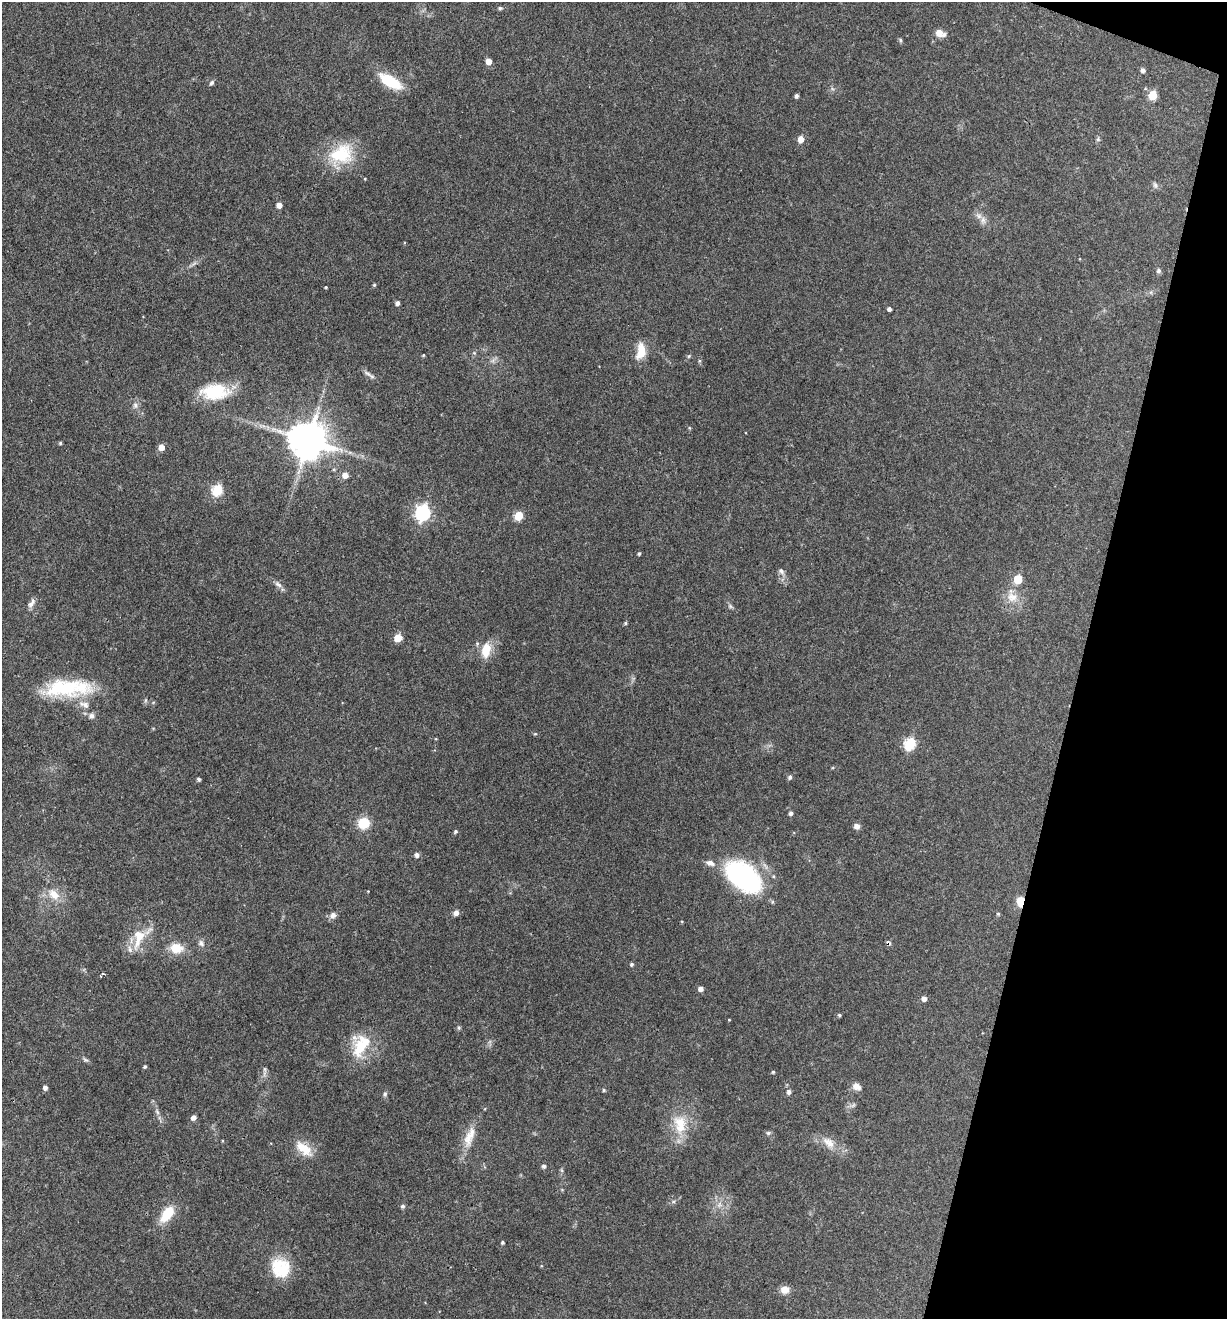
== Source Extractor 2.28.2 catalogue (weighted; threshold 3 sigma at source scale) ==
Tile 8 of 4 x 4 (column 4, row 2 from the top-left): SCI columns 3804-5028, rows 2634-3950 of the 5284 x 5266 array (HDU 1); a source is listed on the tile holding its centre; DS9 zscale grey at full resolution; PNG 1229 x 1321 px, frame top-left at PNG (2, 2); no overlay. Shown black and unused: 12% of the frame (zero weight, under 3 of 4 exposures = <1% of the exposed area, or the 3 px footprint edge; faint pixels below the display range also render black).
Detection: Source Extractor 2.28.2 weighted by HDU 2 'WHT'; one run over the whole footprint, this tile lists its part. Background 0.19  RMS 0.0053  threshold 0.0238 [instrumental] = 3 sigma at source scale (4.5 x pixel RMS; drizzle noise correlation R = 1.50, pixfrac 1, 0.05/0.05 arcsec/px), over >= 5 px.
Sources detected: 102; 4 inside a brighter listed object's ellipse — not listed separately; the other 98 listed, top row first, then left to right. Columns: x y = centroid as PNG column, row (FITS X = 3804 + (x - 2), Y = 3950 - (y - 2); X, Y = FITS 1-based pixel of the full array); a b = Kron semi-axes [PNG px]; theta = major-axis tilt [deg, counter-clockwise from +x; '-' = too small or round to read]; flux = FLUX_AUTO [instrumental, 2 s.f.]
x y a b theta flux
500 8 6 5 - 0.88
940 33 9 6 -24 5.6
900 40 5 4 - 0.84
488 61 5 5 - 5.3
1143 70 5 4 - 1.7
390 81 23 10 -29 22
211 83 7 5 46 1.1
1153 95 6 5 - 17
796 96 4 4 - 1.3
801 139 5 5 - 6
1098 139 6 5 - 0.89
341 154 33 26 24 25
1155 185 9 5 -70 1.3
279 205 5 4 - 3.7
983 220 10 6 90 2.2
1158 271 6 6 - 1.1
374 285 5 4 - 0.58
326 287 3 3 - 0.46
397 303 5 4 - 1.7
889 309 4 4 - 1.5
641 351 17 9 84 10
474 353 5 5 - 0.71
423 355 4 4 - 0.51
689 356 5 4 - 0.67
699 361 5 4 - 0.68
368 373 14 4 -34 1.8
215 392 33 17 2 25
135 405 8 6 -76 1.8
308 440 11 11 - 1600
60 443 4 4 - 0.7
161 447 5 4 - 6.3
345 475 6 6 - 4
217 490 6 5 - 40
423 513 7 6 - 140
519 516 5 5 - 22
639 554 4 3 - 0.69
781 571 10 6 -46 1.7
1018 579 5 5 - 19
278 584 12 6 -39 2.2
1012 597 16 13 -13 7.4
31 603 15 6 56 2.5
730 606 8 4 -45 1
625 623 5 4 - 0.68
398 638 5 5 - 14
486 650 16 9 80 10
68 688 62 19 2 37
91 716 8 7 - 2.1
535 734 5 3 - 0.54
910 744 6 6 - 49
790 777 6 5 - 1.3
198 779 4 4 - 1.1
791 813 5 4 - 1.4
364 823 8 8 - 17
856 826 7 6 - 2.3
455 832 5 4 - 0.87
417 855 5 5 - 1.9
710 863 12 7 -19 2.9
743 876 35 20 -39 90
54 894 18 12 -41 7.4
1020 902 9 6 86 9.4
456 913 6 5 - 2.4
998 914 5 4 - 0.72
333 915 9 7 55 2.5
138 938 34 14 77 13
201 943 10 7 -46 2
888 943 7 4 -45 1
176 948 14 11 -6 9.3
632 964 5 4 - 0.92
701 989 5 5 - 2.6
924 999 5 4 - 3.3
839 1015 4 4 - 0.72
729 1020 3 2 - 0.36
459 1028 5 5 - 0.74
361 1046 33 16 62 20
85 1060 7 5 -20 1
145 1067 4 4 - 0.77
265 1069 7 4 -89 0.99
773 1072 4 4 - 0.58
856 1087 11 8 -22 3.3
45 1088 5 5 - 1.6
604 1090 5 4 - 0.78
789 1092 7 6 - 1.6
385 1094 6 5 - 1
157 1112 7 4 -46 1.2
193 1117 5 4 - 2.6
680 1122 23 17 -24 12
768 1133 7 5 1 1
469 1138 27 12 76 8.9
829 1143 19 11 -42 6.6
304 1149 25 12 -40 9.7
544 1166 5 5 - 1.2
562 1190 5 3 - 0.44
719 1205 8 5 79 1.9
402 1206 6 5 - 1.1
167 1214 19 10 53 13
502 1242 3 3 - 0.93
282 1272 26 19 12 15
785 1290 10 9 - 4.1
Overlapping masked pixels (flux is a lower limit): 2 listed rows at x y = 1020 902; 888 943